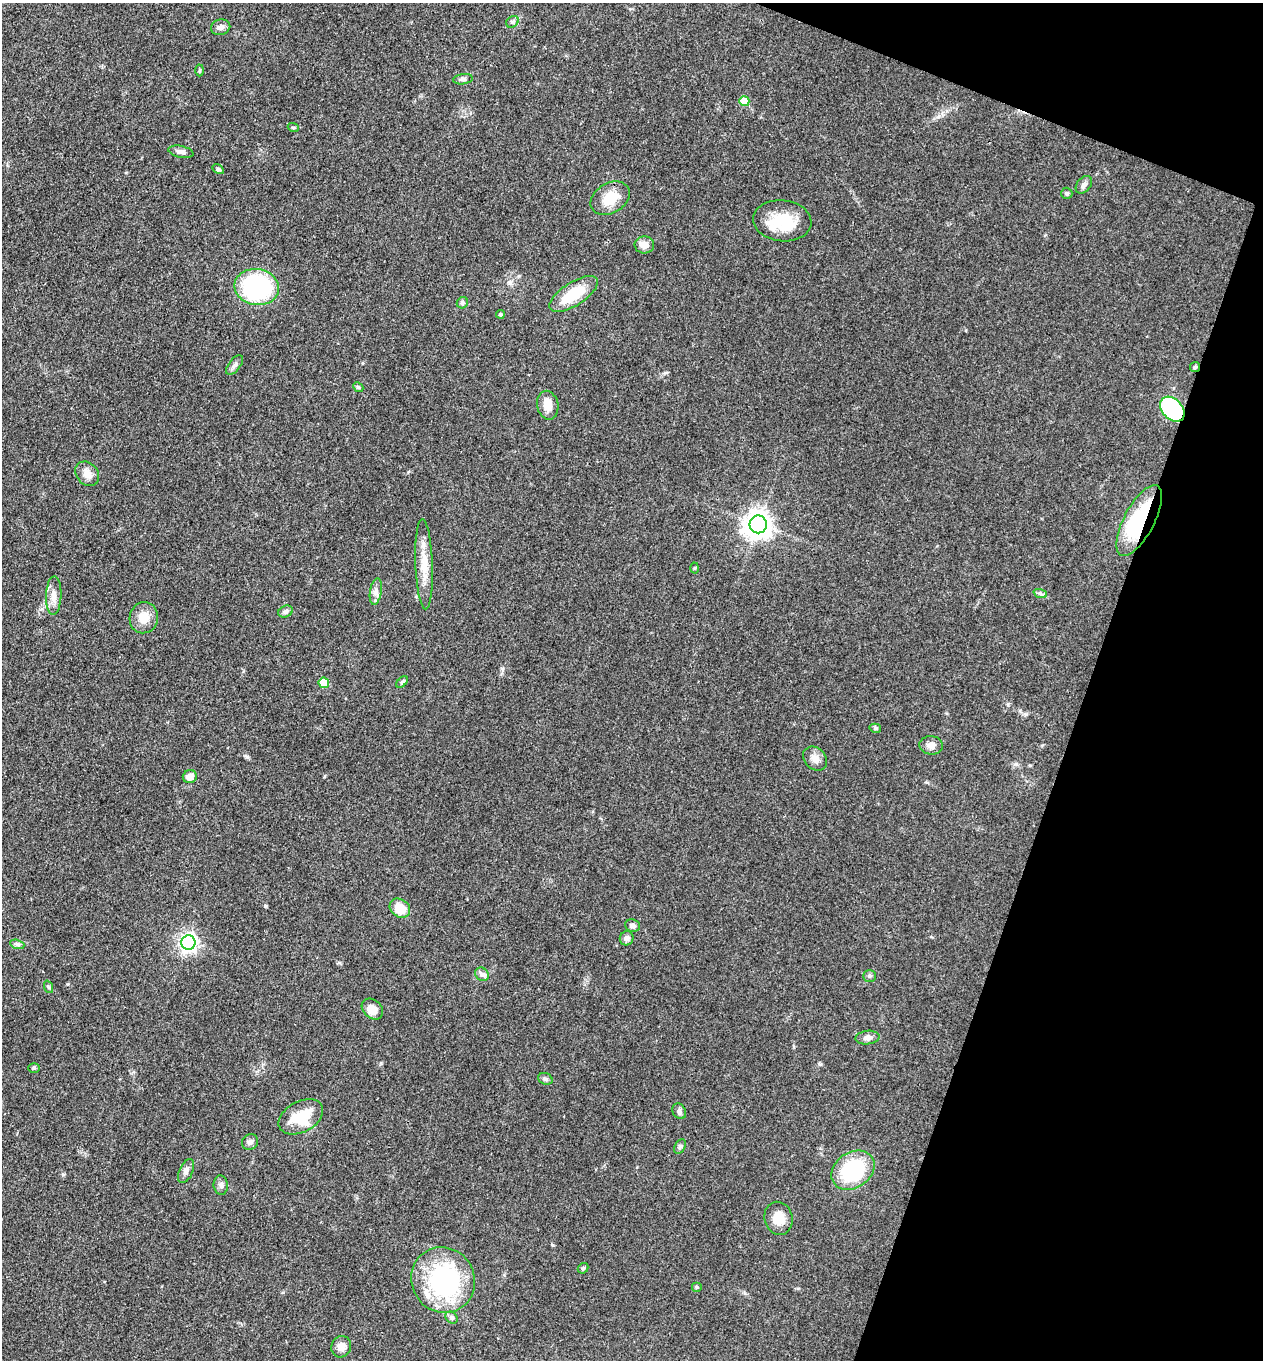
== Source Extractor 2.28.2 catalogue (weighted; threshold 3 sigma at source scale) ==
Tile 8 of 4 x 4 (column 4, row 2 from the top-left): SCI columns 4048-5308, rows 2716-4073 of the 5442 x 5431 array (HDU 1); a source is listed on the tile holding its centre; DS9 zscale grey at full resolution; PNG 1265 x 1362 px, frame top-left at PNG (2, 3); each listed source drawn as its Kron ellipse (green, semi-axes under 4 px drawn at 4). Shown black and unused: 17% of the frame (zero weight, under 3 of 4 exposures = <1% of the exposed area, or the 3 px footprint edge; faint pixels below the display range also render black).
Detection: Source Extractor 2.28.2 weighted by HDU 2 'WHT'; one run over the whole footprint, this tile lists its part. Background 0.0948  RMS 0.0059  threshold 0.0267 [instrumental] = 3 sigma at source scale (4.5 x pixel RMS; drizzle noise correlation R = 1.50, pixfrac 1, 0.05/0.05 arcsec/px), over >= 5 px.
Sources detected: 64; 1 inside a brighter object's white glare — neither listed nor drawn; the other 63 listed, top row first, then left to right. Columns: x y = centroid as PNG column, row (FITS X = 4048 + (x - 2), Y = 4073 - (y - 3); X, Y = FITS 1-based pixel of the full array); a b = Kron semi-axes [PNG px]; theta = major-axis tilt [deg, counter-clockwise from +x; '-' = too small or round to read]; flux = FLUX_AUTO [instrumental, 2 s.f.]
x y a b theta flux
512 22 7 5 35 1.3
221 27 10 8 11 2.6
200 70 6 3 88 0.67
463 79 10 5 8 1.8
744 101 5 5 - 12
293 127 6 3 -19 0.7
181 152 13 6 -12 2.7
218 169 6 4 -30 0.92
1084 185 10 7 50 2.3
1067 193 6 5 - 1.2
610 198 21 15 31 13
782 221 29 20 -6 22
644 245 10 8 3 5.2
257 287 22 18 -9 73
574 294 28 11 33 21
462 303 6 5 - 1.5
500 314 4 4 - 0.96
234 365 11 6 52 2
1195 367 5 5 - 0.89
358 387 6 4 -43 0.81
548 405 14 10 -78 6.9
1172 409 14 10 -47 58
87 474 13 10 -49 5.4
1139 521 39 15 62 53
758 524 9 8 - 630
424 564 45 8 -88 12
695 568 5 3 - 0.63
376 592 13 5 81 2.8
1040 593 7 4 -20 1.3
54 596 19 8 88 5.4
286 612 7 5 24 1.8
144 618 15 14 - 9
402 682 7 4 45 1
324 683 5 5 - 16
875 728 6 4 -14 1
931 745 12 9 -6 3.9
815 758 13 10 -45 4.4
190 777 7 6 - 5.3
400 908 11 8 -36 11
633 926 7 6 - 1.9
627 938 7 7 - 2.4
188 943 7 7 - 240
17 944 7 4 -18 1.3
482 974 7 6 - 1.9
870 976 6 5 - 1.2
49 987 6 4 -69 0.95
372 1009 12 9 -42 6.5
868 1038 12 7 7 2.9
34 1068 6 5 - 0.92
545 1079 7 5 -21 1.4
679 1111 8 6 -61 1.7
301 1117 24 15 29 19
250 1142 8 7 - 2.3
680 1147 8 5 63 1.3
853 1170 23 17 35 41
186 1171 13 6 67 2.6
221 1185 9 7 -81 2.1
779 1218 17 14 -74 8
583 1268 6 4 41 0.88
443 1280 33 31 -60 82
697 1287 5 5 - 0.91
452 1318 7 5 -45 1.6
341 1347 11 10 - 4.3
Overlapping masked pixels (flux is a lower limit): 3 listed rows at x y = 1195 367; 1172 409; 1139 521
Unlisted compact peaks at least as high as the median listed source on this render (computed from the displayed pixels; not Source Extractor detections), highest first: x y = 1026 714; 247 757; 265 906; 820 1064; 553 1245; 68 984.